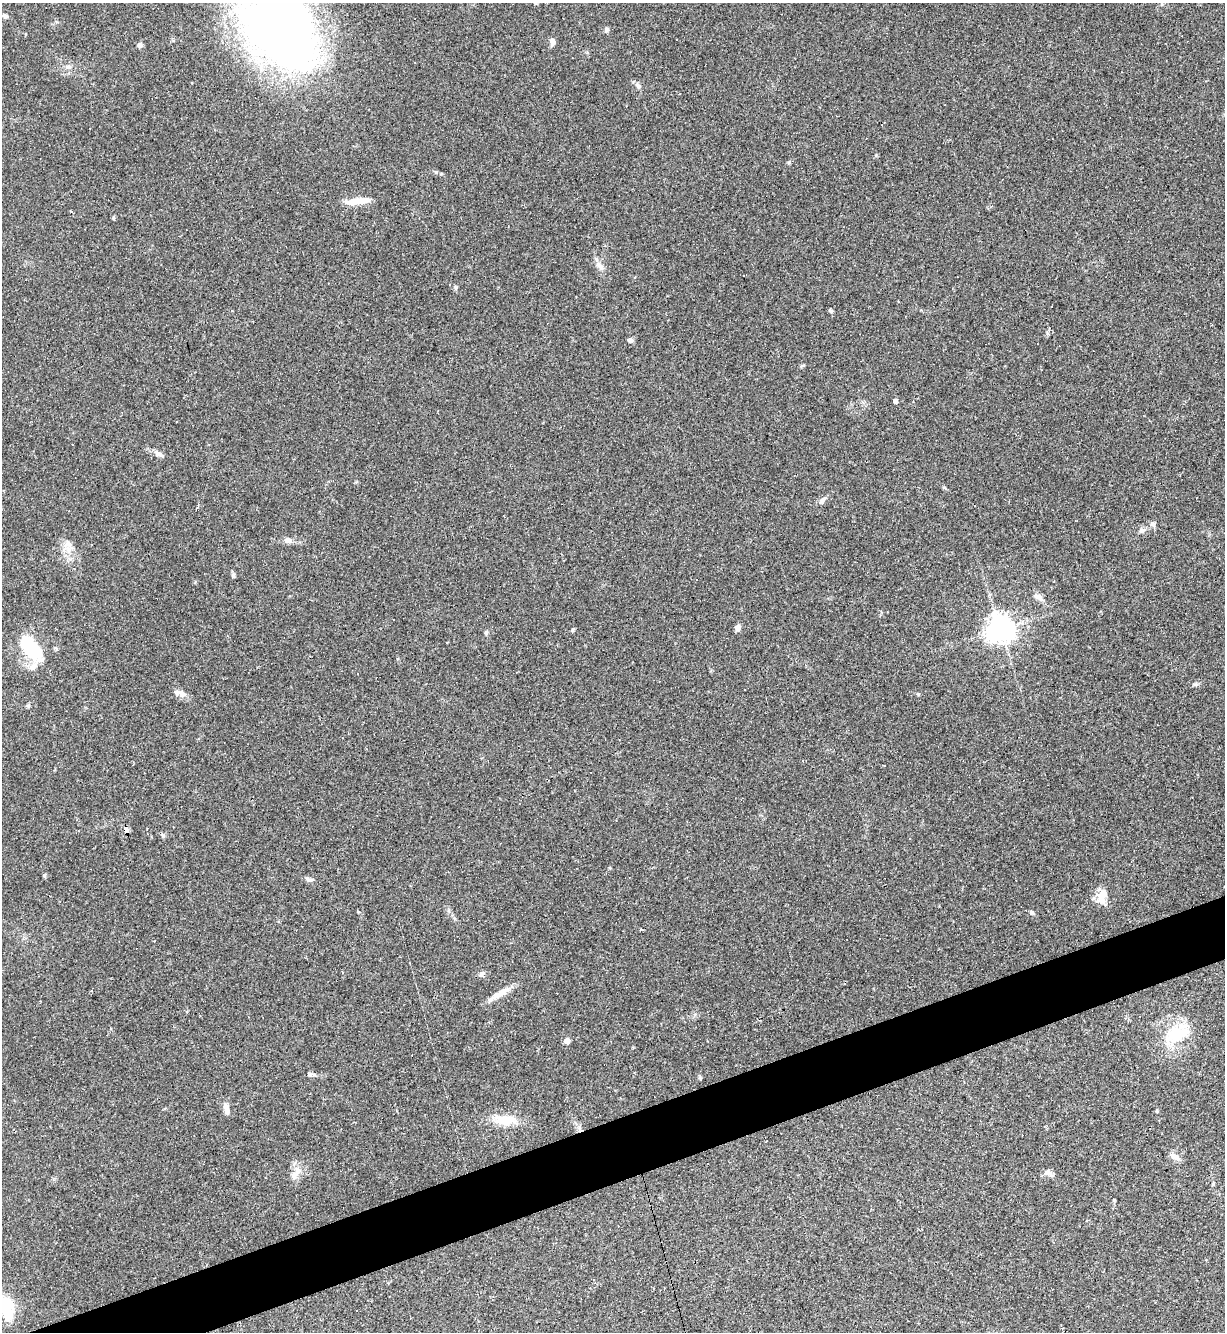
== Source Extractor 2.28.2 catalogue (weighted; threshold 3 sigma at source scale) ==
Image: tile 7 of 4 x 4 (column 3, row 2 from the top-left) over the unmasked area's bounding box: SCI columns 2594-3816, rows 2663-3992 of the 5310 x 5323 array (HDU 1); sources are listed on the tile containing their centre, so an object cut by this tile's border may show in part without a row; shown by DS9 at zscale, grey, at full resolution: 1 PNG px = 1 image px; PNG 1227 x 1334 px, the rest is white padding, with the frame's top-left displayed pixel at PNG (2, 3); no overlay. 4% of this frame is shown black and not used: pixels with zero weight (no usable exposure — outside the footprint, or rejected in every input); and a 3 px margin inside the footprint's outer edge (the drizzle kernel's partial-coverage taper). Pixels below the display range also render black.
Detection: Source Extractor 2.28.2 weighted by HDU 2 'WHT'; one run over the whole footprint, this tile lists its part. Background 0.0585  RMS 0.0068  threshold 0.0307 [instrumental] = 3 sigma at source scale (4.5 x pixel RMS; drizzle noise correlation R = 1.50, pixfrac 1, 0.05/0.05 arcsec/px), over >= 5 px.
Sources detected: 83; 2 inside a brighter object's white glare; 24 cosmic-ray / hot-pixel residue — not listed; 2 inside a brighter listed object's ellipse — not listed separately; the other 55 listed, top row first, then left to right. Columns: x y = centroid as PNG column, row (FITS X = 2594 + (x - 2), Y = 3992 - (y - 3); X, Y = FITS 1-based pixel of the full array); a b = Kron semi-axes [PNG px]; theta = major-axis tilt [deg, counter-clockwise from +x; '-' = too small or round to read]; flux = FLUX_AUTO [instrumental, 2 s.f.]
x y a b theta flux
5 16 7 5 -21 1.7
280 28 83 57 -45 540
607 29 6 6 - 1.4
677 40 3 3 - 3.3
552 41 7 6 - 3.2
140 45 6 6 - 1.9
68 67 8 4 9 1.6
638 85 8 6 -51 2.2
359 201 29 8 7 9.8
113 218 5 4 - 0.91
600 266 13 7 -48 3.7
455 288 7 4 -82 1
831 311 6 4 -34 1.1
630 340 6 6 - 1.9
802 366 6 4 19 0.86
895 401 4 4 - 2.6
159 454 12 7 -25 2.9
822 500 11 6 44 2.6
1153 524 7 7 - 2.2
1142 530 8 7 - 2.4
288 540 11 7 -14 3
68 544 13 9 -11 4.8
233 575 5 4 - 2
1038 597 11 7 -22 3.6
393 619 3 3 - 1.2
738 627 7 6 - 2.9
1000 629 8 8 - 870
573 630 7 3 82 0.82
486 633 6 5 - 1.1
447 642 3 3 - 2.7
30 647 28 13 -53 44
56 648 6 4 -70 0.94
357 674 3 3 - 0.57
1195 684 7 4 -18 1.1
182 694 13 8 -47 3.9
918 694 6 4 0 0.76
803 760 4 3 - 0.76
126 829 6 4 -77 200
44 876 6 5 - 0.87
309 879 13 5 -11 2.2
1103 893 13 10 32 7.5
1032 912 6 5 - 1.4
481 974 9 6 50 1.7
499 994 30 6 31 8.6
1176 1034 37 21 20 29
567 1041 4 4 - 5.6
311 1074 11 5 1 1.6
700 1078 6 4 -72 0.82
226 1107 13 8 -76 4
504 1120 34 13 -4 15
1175 1157 16 8 -38 4.2
1048 1173 12 8 -24 3.2
294 1175 15 9 60 5.7
1213 1184 4 4 - 0.75
5 1304 23 13 -27 22
Overlapping masked pixels (flux is a lower limit): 1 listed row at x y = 126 829
Isophote crosses this tile's border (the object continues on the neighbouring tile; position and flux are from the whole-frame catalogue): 2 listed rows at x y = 280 28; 5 1304
Unlisted compact peaks at least as high as the median listed source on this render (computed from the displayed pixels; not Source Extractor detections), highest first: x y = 436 172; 789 162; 1047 333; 944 487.